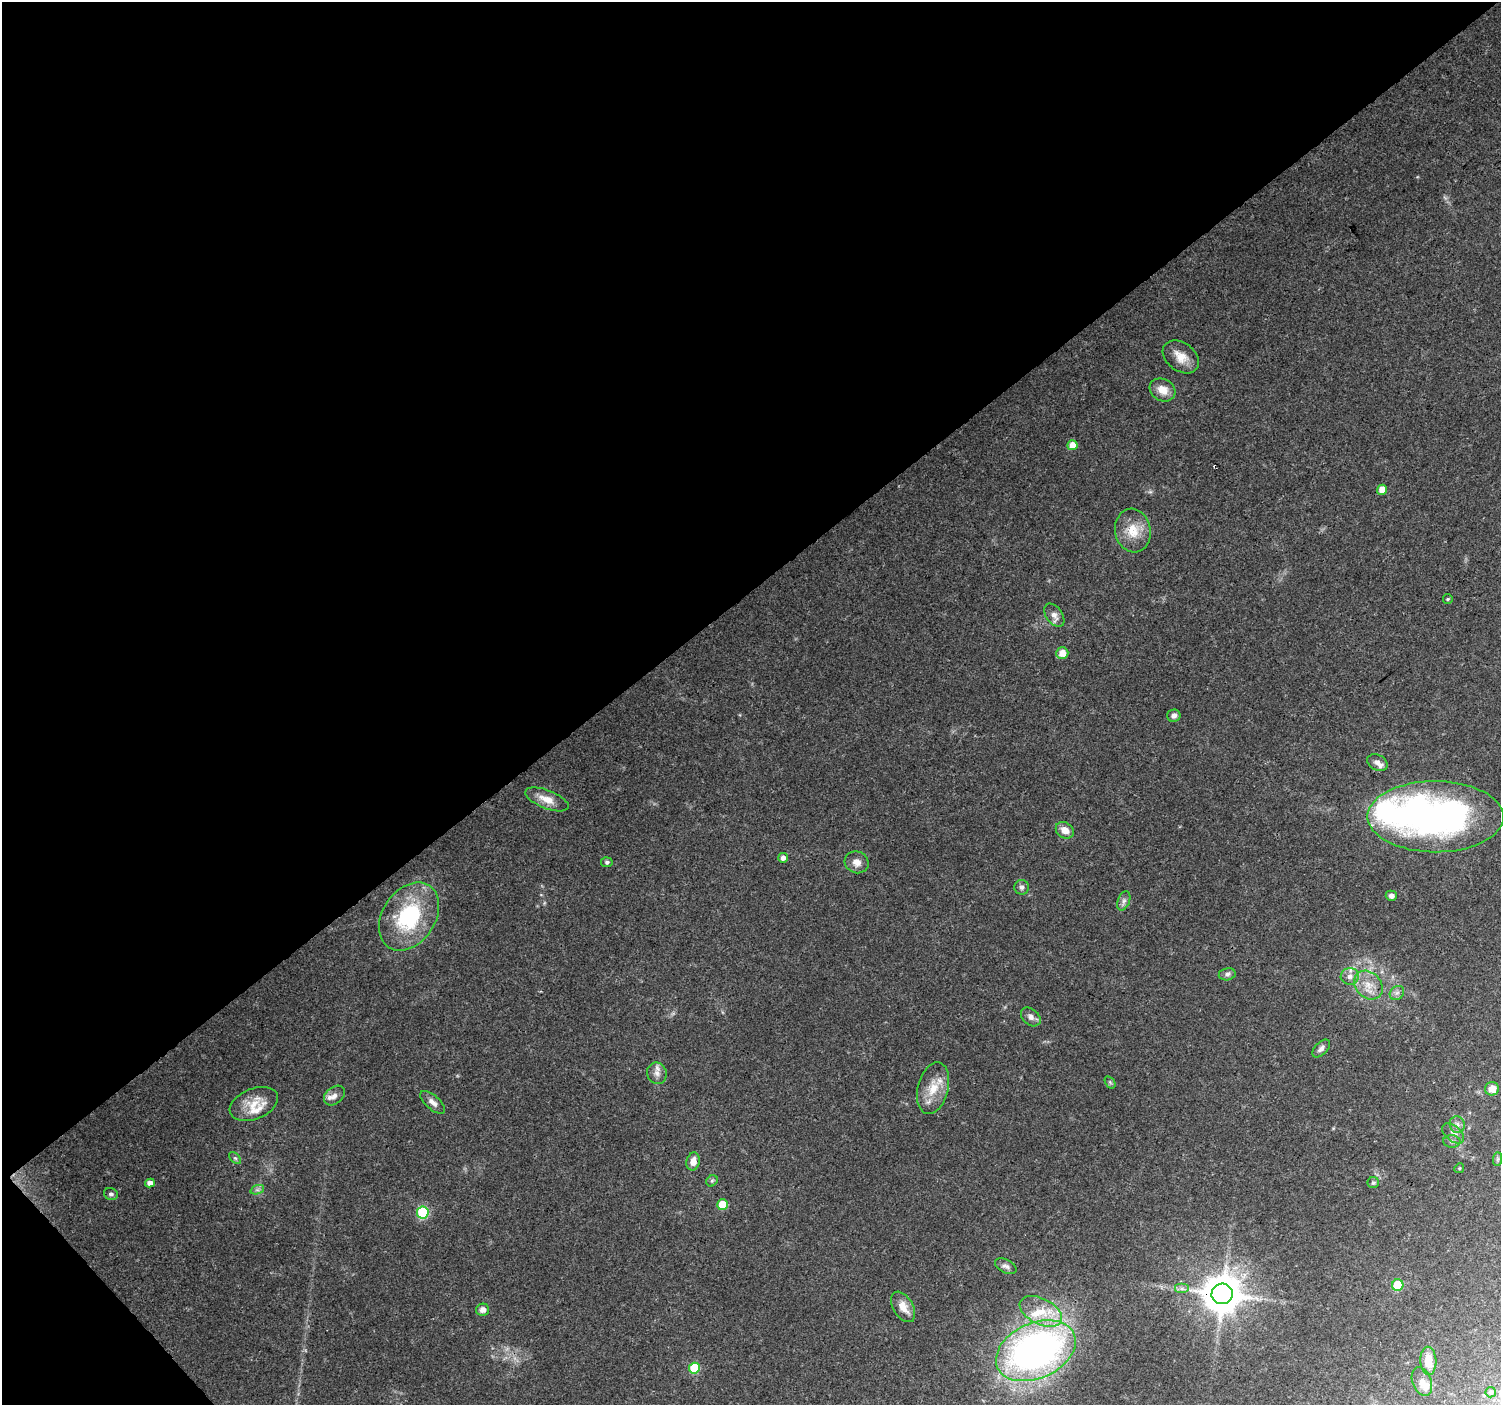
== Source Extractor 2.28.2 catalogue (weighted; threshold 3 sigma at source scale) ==
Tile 5 of 4 x 4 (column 1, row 2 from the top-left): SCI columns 6-1504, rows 3013-4415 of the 6004 x 5960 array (HDU 1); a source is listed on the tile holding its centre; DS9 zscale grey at full resolution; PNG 1503 x 1407 px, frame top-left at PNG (2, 2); each listed source drawn as its Kron ellipse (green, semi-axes under 4 px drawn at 4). Shown black and unused: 43% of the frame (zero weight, under 3 of 4 exposures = <1% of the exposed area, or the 3 px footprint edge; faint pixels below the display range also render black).
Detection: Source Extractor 2.28.2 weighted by HDU 2 'WHT'; one run over the whole footprint, this tile lists its part. Background 0.0707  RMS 0.0053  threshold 0.024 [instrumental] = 3 sigma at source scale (4.5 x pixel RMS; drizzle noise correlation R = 1.50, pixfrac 1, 0.0396/0.0396 arcsec/px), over >= 5 px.
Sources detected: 67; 2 inside a brighter object's white glare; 1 cosmic-ray / hot-pixel residue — neither listed nor drawn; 5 inside a brighter listed object's ellipse — not listed separately; the other 59 listed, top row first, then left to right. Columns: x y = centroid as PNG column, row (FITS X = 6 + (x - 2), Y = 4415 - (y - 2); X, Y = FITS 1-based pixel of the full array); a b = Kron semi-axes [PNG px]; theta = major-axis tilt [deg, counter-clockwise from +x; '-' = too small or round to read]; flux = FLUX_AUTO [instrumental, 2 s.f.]
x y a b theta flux
1181 357 20 14 -36 7.6
1163 390 13 11 -30 6.6
1072 445 5 5 - 6.6
1382 490 5 5 - 7
1133 531 22 18 -78 12
1448 599 5 4 - 0.63
1054 615 13 8 -55 3
1062 653 6 5 - 5.8
1174 716 7 6 - 1.8
1377 763 11 7 -27 2.6
547 799 23 9 -21 7.3
1436 817 68 35 0 200
1065 830 9 7 -34 4.9
783 858 5 5 - 2.4
607 862 5 5 - 1.1
857 862 12 10 -25 4.1
1022 887 7 7 - 1.6
1391 896 5 5 - 2.2
1124 901 10 6 69 1.9
409 916 37 26 57 48
1227 974 8 6 10 1.7
1350 976 9 8 - 3.3
1368 985 16 12 -46 7.9
1397 993 8 6 43 2
1031 1017 11 8 -41 2.6
1321 1048 11 6 46 2.2
657 1073 11 9 -67 3.2
1110 1082 7 4 -56 0.83
933 1088 26 15 76 12
1492 1089 7 6 - 5.8
334 1096 12 8 39 2.8
433 1102 15 7 -41 3
254 1104 25 15 22 11
1457 1125 8 7 - 2.3
1453 1133 13 7 -40 2.7
1452 1141 8 6 -3 1.7
235 1158 7 4 -44 1
1498 1159 7 4 89 0.99
693 1161 9 6 78 4.4
1459 1168 5 4 - 0.7
712 1181 6 5 - 0.95
150 1183 5 4 - 2.8
1373 1183 5 5 - 1.1
257 1190 7 4 18 1.3
111 1194 7 6 - 1.3
723 1205 5 5 - 13
423 1212 6 6 - 45
1006 1266 11 6 -28 2.1
1398 1285 6 5 - 21
1182 1289 7 5 0 1.7
1222 1294 10 10 - 1600
903 1307 17 9 -58 6.5
483 1310 6 6 - 3
1041 1311 23 13 -27 13
1036 1351 42 27 25 270
1428 1361 14 8 -88 8.5
694 1368 5 5 - 25
1422 1381 14 9 -69 3.8
1491 1392 5 5 - 1.4
Overlapping masked pixels (flux is a lower limit): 1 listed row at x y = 1222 1294